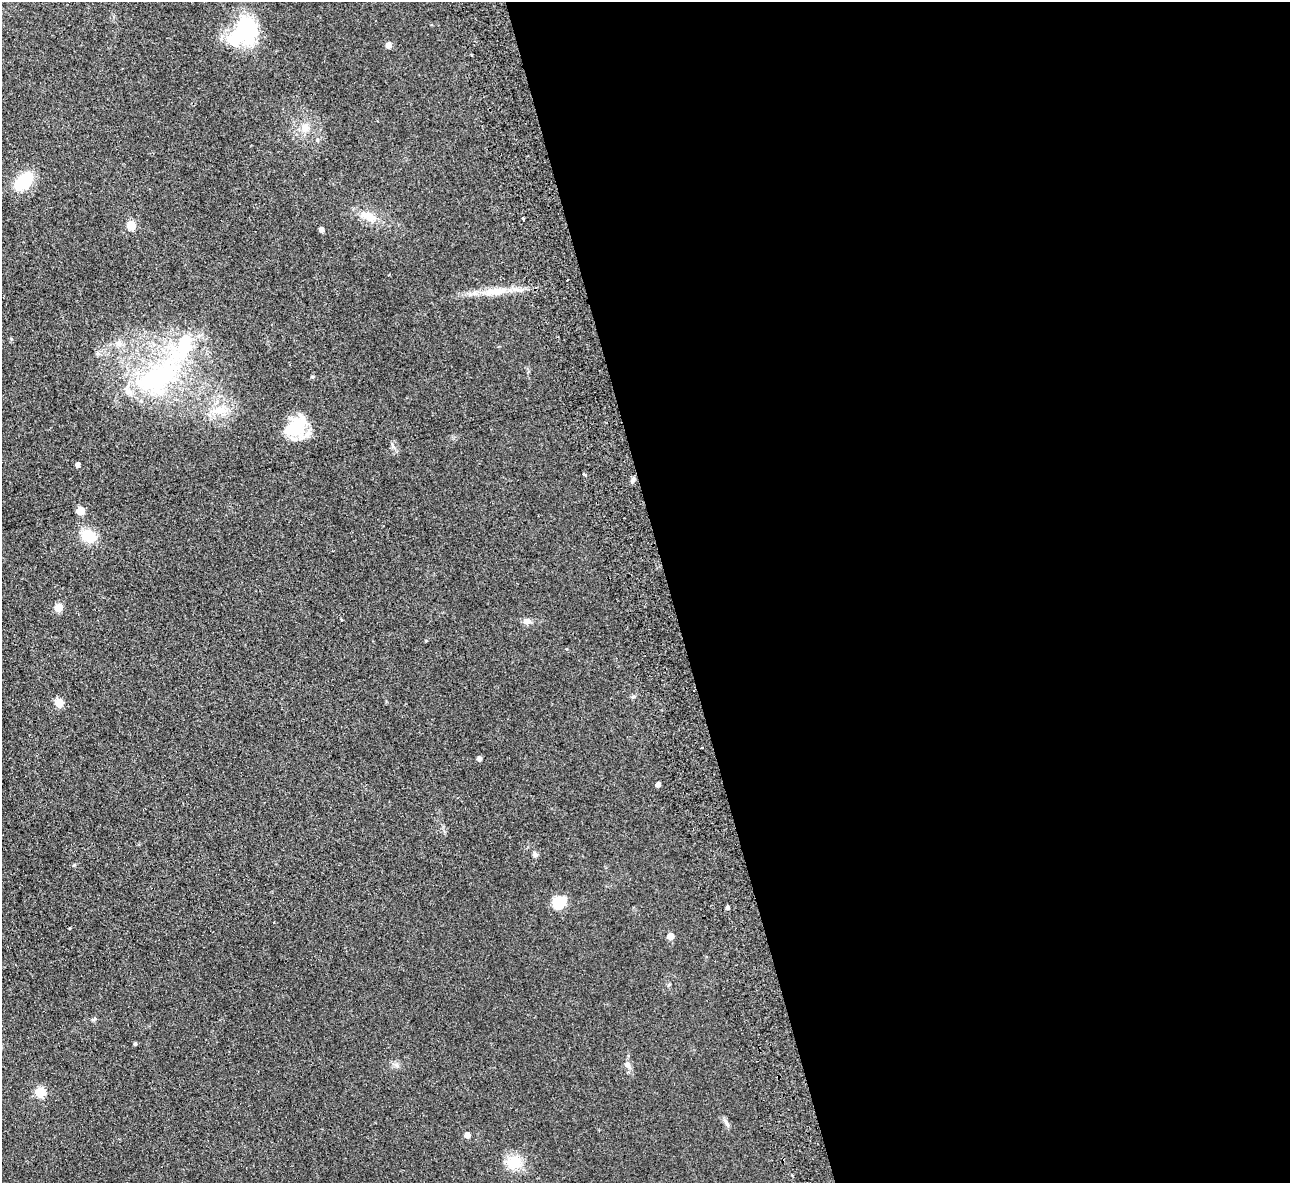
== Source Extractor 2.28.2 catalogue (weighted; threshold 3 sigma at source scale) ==
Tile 8 of 4 x 4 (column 4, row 2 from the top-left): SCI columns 3922-5209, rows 2646-3826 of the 5266 x 5170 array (HDU 1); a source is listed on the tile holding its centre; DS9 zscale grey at full resolution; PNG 1292 x 1185 px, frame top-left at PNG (2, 2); no overlay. Shown black and unused: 48% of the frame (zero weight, under 2 of 3 exposures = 3% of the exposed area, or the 3 px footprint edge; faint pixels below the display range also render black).
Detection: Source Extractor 2.28.2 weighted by HDU 2 'WHT'; one run over the whole footprint, this tile lists its part. Background 0.0851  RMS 0.0094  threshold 0.0421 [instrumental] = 3 sigma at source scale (4.5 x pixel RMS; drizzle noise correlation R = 1.50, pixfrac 1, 0.05/0.05 arcsec/px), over >= 5 px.
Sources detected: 42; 1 inside a brighter object's white glare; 2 cosmic-ray / hot-pixel residue — not listed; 3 inside a brighter listed object's ellipse — not listed separately; the other 36 listed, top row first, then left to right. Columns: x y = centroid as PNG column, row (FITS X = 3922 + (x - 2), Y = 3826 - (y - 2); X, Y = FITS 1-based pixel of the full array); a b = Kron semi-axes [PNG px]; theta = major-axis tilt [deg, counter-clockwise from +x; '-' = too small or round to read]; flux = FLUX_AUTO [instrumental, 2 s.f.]
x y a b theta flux
246 30 35 29 78 60
388 45 5 5 - 6.5
305 127 11 10 - 6.7
23 181 21 12 42 40
369 216 21 11 -25 13
523 218 3 3 - 1.1
131 225 5 5 - 31
321 230 4 4 - 3.4
495 291 34 11 5 19
119 343 10 6 82 3.9
158 377 71 32 30 130
313 377 5 4 - 1.3
219 410 21 11 2 15
292 428 31 21 39 31
78 465 4 4 - 3.2
584 475 3 3 - 6.3
633 480 8 5 54 2.4
80 510 5 5 - 23
89 536 17 13 -27 19
58 608 6 6 - 13
527 621 10 8 0 4.2
633 697 6 4 18 1.2
59 703 5 5 - 24
479 759 5 4 - 2.6
658 784 4 4 - 4.1
535 855 7 6 - 2.1
74 865 5 4 - 1.1
559 902 13 12 - 19
727 907 4 4 - 2.4
670 936 5 5 - 12
135 1044 4 4 - 1.3
628 1065 9 7 88 3.8
40 1092 5 5 - 49
727 1124 8 5 -46 2.1
467 1135 5 4 - 6.5
514 1162 18 16 -6 18
Unlisted compact peaks at least as high as the median listed source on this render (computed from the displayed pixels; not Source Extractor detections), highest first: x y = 93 1020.